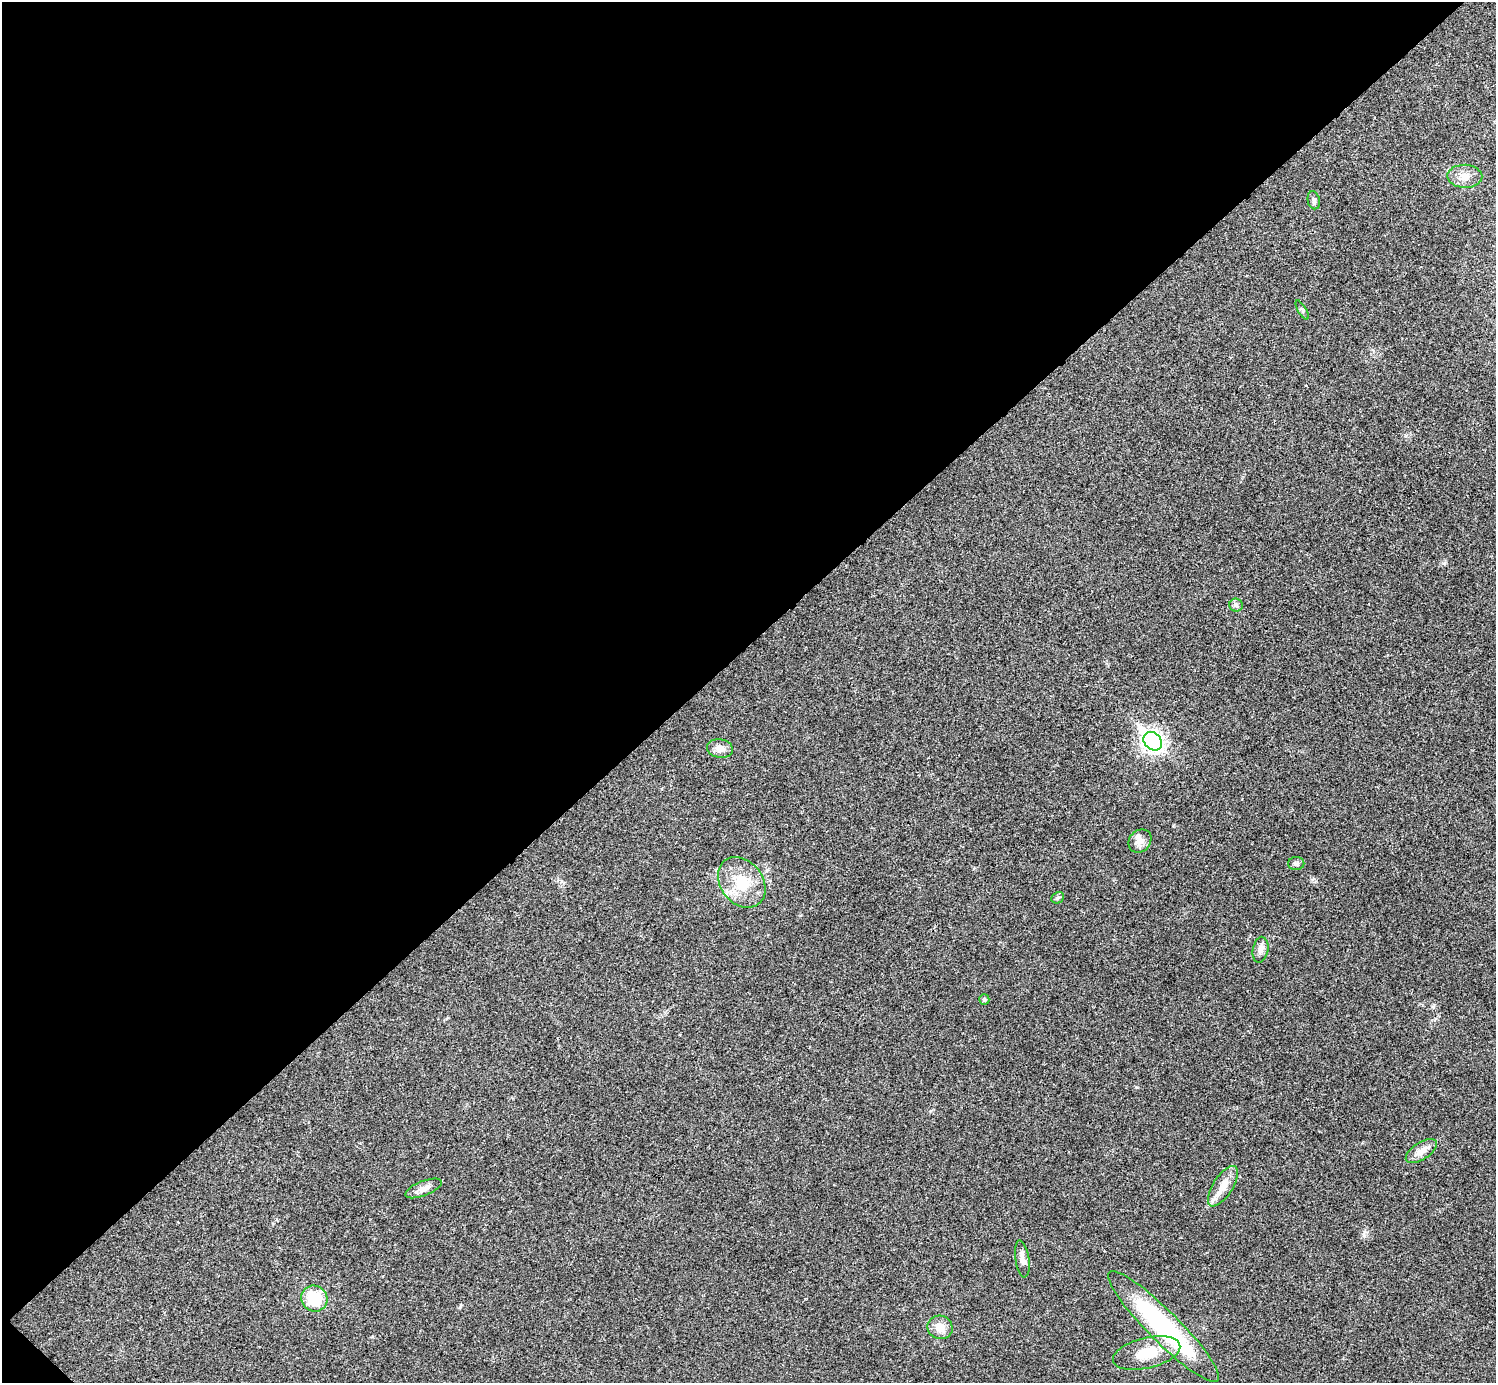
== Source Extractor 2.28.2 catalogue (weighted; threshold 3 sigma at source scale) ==
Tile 5 of 4 x 4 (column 1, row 2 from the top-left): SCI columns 4-1497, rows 2922-4302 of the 5985 x 5985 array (HDU 1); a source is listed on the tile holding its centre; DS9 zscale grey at full resolution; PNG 1498 x 1385 px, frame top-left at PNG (2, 2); each listed source drawn as its Kron ellipse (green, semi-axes under 4 px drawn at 4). Shown black and unused: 47% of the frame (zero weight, under 3 of 4 exposures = <1% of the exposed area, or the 3 px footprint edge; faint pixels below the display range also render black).
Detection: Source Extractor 2.28.2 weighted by HDU 2 'WHT'; one run over the whole footprint, this tile lists its part. Background 0.0196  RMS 0.004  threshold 0.0179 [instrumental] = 3 sigma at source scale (4.5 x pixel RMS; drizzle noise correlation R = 1.50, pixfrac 1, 0.05/0.05 arcsec/px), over >= 5 px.
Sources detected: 21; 1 inside a brighter listed object's ellipse — not listed separately; the other 20 listed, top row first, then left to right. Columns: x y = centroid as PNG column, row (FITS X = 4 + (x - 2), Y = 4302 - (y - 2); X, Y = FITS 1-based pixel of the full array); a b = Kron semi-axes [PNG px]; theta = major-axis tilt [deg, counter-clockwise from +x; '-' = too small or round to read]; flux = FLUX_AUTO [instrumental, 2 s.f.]
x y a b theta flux
1465 176 17 11 -2 4.1
1314 200 9 6 -78 1.1
1302 310 11 3 -60 0.69
1236 605 6 6 - 0.99
1153 741 10 8 -45 200
720 748 13 9 -10 3
1140 841 12 10 49 2.8
1296 864 8 6 1 1
742 882 27 21 -51 14
1058 898 7 5 25 0.75
1260 950 13 7 79 2.2
984 999 5 5 - 0.76
1421 1151 18 8 33 3.6
1223 1186 23 10 57 5.1
423 1188 19 7 21 2.7
1022 1259 18 7 -82 2.7
314 1298 13 12 - 14
940 1327 13 11 -22 4.2
1164 1327 77 15 -45 57
1147 1353 34 15 13 11
Unlisted compact peaks at least as high as the median listed source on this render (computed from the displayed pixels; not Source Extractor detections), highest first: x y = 1136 1087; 1364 1235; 1406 436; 460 1307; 805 1299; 1313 879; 930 1111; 372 1337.